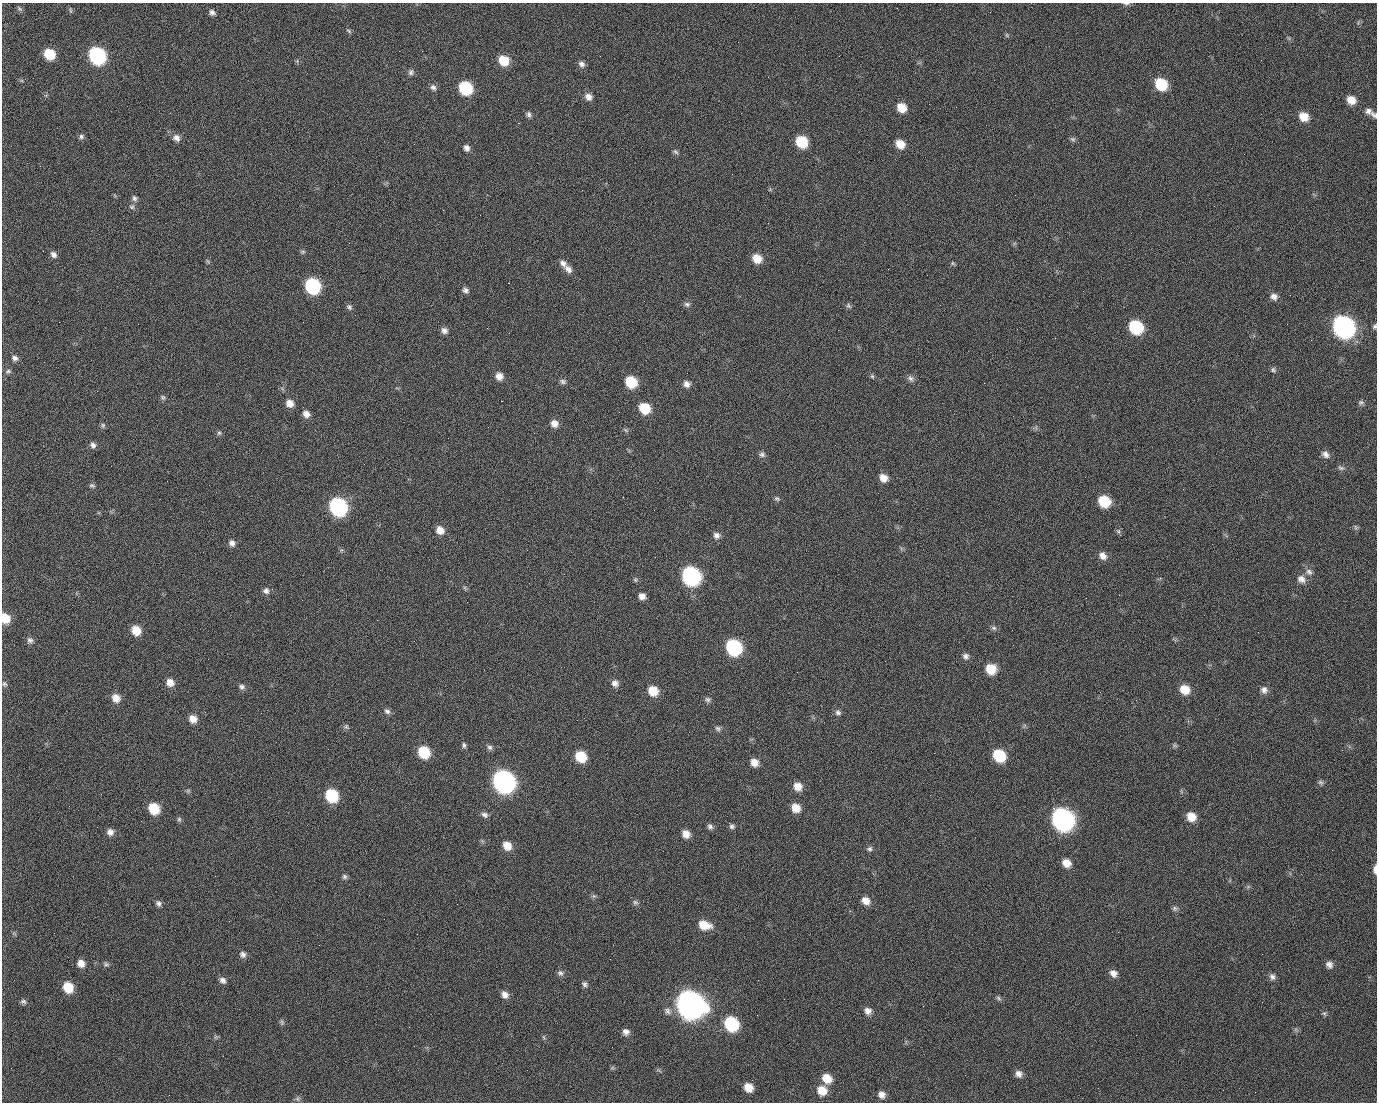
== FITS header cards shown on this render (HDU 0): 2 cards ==
NAXIS1  =                 1375 / length of data axis 1
NAXIS2  =                 1100 / length of data axis 2

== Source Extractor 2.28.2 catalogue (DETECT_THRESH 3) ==
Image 1375 x 1100 px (HDU 0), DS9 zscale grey, 1 PNG px = 1 image px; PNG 1379 x 1104 px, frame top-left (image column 1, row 1100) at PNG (2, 3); no overlay
Background 1500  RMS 32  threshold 95.3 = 3 sigma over >= 5 px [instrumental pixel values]
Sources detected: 207; all 207 listed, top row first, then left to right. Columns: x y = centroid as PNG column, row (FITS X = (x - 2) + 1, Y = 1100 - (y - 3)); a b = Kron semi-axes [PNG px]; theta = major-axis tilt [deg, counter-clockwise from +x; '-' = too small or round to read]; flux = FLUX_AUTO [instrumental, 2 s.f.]
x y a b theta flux
1126 4 9 4 -1 4.2e+03
20 9 6 5 - 3.8e+03
71 12 4 3 - 5.7e+03
212 12 8 7 - 7.3e+03
990 12 3 2 - 1.7e+03
349 31 8 4 -36 3.3e+03
1007 35 6 4 -89 2.8e+03
399 51 2 2 - 2.4e+04
49 54 9 8 - 7.0e+04
97 56 10 9 - 4.8e+05
1261 60 2 2 - 7.9e+02
504 61 9 8 - 5.6e+04
582 64 8 7 - 8.6e+03
411 72 8 6 88 5.9e+03
1161 84 10 8 -40 1.0e+05
433 87 9 7 -45 7.3e+03
465 88 9 8 - 1.7e+05
588 97 9 8 - 1.3e+04
498 99 2 2 - 1.3e+03
434 100 2 2 - 4.7e+03
1351 100 9 8 - 2.5e+04
902 108 9 8 - 3.4e+04
1368 111 9 8 - 9.9e+03
529 114 8 6 -84 6.0e+03
1374 115 10 7 -41 6.7e+03
1304 117 9 8 - 3.4e+04
518 123 2 2 - 3.7e+04
81 136 7 6 - 5.4e+03
176 138 9 8 - 1.1e+04
1073 139 7 7 - 4.7e+03
802 142 9 8 - 8.7e+04
900 144 9 8 - 3.0e+04
466 148 7 6 - 9.3e+03
675 152 8 5 -41 4.6e+03
1015 195 2 2 - 7.2e+03
134 198 8 6 -68 6.3e+03
132 207 7 5 -13 4.8e+03
303 252 7 5 7 3.6e+03
53 254 9 7 -45 8.6e+03
757 259 9 8 - 3.1e+04
563 263 11 7 -49 1.1e+04
952 263 6 4 89 2.9e+03
568 269 11 8 -40 1.3e+04
927 275 2 2 - 9.5e+02
508 283 2 2 - 5.7e+04
312 286 10 8 -50 3.0e+05
466 290 8 6 -16 7.4e+03
1083 291 2 2 - 3.6e+03
1290 295 2 2 - 2.4e+03
1274 297 9 8 - 1.1e+04
687 304 9 6 -18 6.6e+03
848 306 8 5 -42 4.6e+03
349 307 8 7 - 5.6e+03
355 315 2 2 - 1.0e+03
59 322 2 2 - 1.3e+03
1287 324 2 2 - 1.4e+03
1375 326 6 5 - 4.1e+03
1136 327 10 8 -39 1.7e+05
1343 327 11 10 - 1.4e+06
444 331 8 7 - 9.6e+03
15 358 8 7 - 8.2e+03
1273 370 8 6 -56 4.9e+03
8 371 8 6 3 5.1e+03
499 376 8 8 - 1.5e+04
872 376 6 5 - 3.3e+03
910 378 9 7 -41 7.4e+03
563 382 8 7 - 5.8e+03
631 382 9 8 - 8.8e+04
984 383 2 2 - 1.6e+04
687 384 9 8 - 1.1e+04
97 391 2 2 - 1.6e+03
163 397 8 6 -51 4.4e+03
501 401 3 2 - 5.8e+04
1361 402 8 6 42 4.8e+03
290 403 8 8 - 1.8e+04
645 408 9 8 - 6.7e+04
619 412 2 2 - 9.3e+02
306 414 8 7 - 1.4e+04
554 423 9 9 - 1.5e+04
103 425 7 5 77 4.6e+03
625 430 7 4 -87 3.4e+03
219 433 7 6 - 4.2e+03
534 433 2 2 - 1.0e+03
93 445 8 7 - 7.9e+03
762 454 8 6 -6 6.0e+03
1325 454 11 8 -44 1.1e+04
1341 468 9 6 -28 5.5e+03
883 478 9 7 -39 2.0e+04
92 485 7 6 - 4.7e+03
623 497 2 2 - 3.5e+03
777 499 8 5 -24 4.5e+03
1104 501 9 8 - 8.5e+04
338 507 10 9 - 5.4e+05
1355 527 7 4 -88 3.7e+03
440 530 9 8 - 1.9e+04
1118 531 7 6 - 4.4e+03
716 535 8 8 - 9.5e+03
232 543 8 7 - 9.6e+03
1103 556 10 8 -46 1.4e+04
655 557 2 2 - 1.1e+03
1309 572 10 7 -47 9.6e+03
691 576 11 9 -47 6.3e+05
1301 579 11 10 - 1.5e+04
635 580 6 5 - 3.2e+03
465 588 6 4 -72 3.0e+03
266 591 8 7 - 8.1e+03
642 596 7 6 - 1.2e+04
5 618 9 8 - 4.0e+04
27 619 2 2 - 2.1e+03
377 620 2 2 - 1.3e+04
994 628 8 6 -15 5.2e+03
136 630 8 8 - 3.8e+04
30 640 9 8 - 7.9e+03
734 647 10 9 - 3.0e+05
966 656 8 7 - 8.0e+03
991 669 9 9 - 4.5e+04
170 682 8 8 - 1.8e+04
615 683 9 8 - 1.1e+04
4 684 7 7 - 5.3e+03
242 687 8 7 - 6.7e+03
1185 690 10 9 - 3.7e+04
1264 690 10 9 - 1.1e+04
653 691 9 8 - 4.2e+04
116 698 9 8 - 2.0e+04
708 699 8 6 -43 5.6e+03
387 711 9 7 -28 7.2e+03
205 712 3 2 - 2.0e+03
838 712 7 7 - 6.4e+03
193 719 9 8 - 1.9e+04
346 727 7 7 - 4.6e+03
718 728 8 7 - 5.8e+03
464 745 8 5 -87 5.0e+03
1175 745 8 4 -18 3.5e+03
490 747 8 7 - 5.8e+03
424 752 9 8 - 9.2e+04
934 753 3 2 - 1.9e+03
999 755 9 8 - 1.1e+05
581 756 9 8 - 6.8e+04
754 762 8 8 - 2.0e+04
504 781 11 10 - 1.4e+06
1321 782 7 6 - 4.8e+03
798 786 9 8 - 2.3e+04
188 791 6 5 - 3.3e+03
101 794 3 2 - 2.9e+03
332 795 9 8 - 1.3e+05
930 795 2 2 - 8.5e+03
796 808 9 8 - 2.7e+04
1053 808 2 2 - 1.8e+04
154 809 9 8 - 6.8e+04
485 815 9 6 -24 7.6e+03
1191 817 10 9 - 3.0e+04
179 819 7 6 - 4.0e+03
1063 819 11 10 - 1.4e+06
710 826 8 7 - 6.3e+03
732 826 8 6 -16 5.5e+03
110 832 8 8 - 1.2e+04
686 834 8 8 - 1.9e+04
507 846 10 8 -47 2.6e+04
870 849 7 6 - 5.3e+03
1066 863 9 8 - 2.1e+04
1375 870 10 4 90 1.1e+04
215 876 2 2 - 8.8e+02
344 877 7 6 - 5.1e+03
594 896 6 6 - 4.2e+03
866 901 10 8 -39 1.8e+04
635 902 7 7 - 5.7e+03
158 903 7 6 - 6.6e+03
457 904 2 2 - 1.7e+03
1175 908 7 7 - 5.4e+03
229 921 2 2 - 1.1e+03
704 925 13 9 -14 3.9e+04
1118 932 3 2 - 3.2e+03
243 954 9 7 -40 8.4e+03
610 959 3 2 - 2.8e+03
81 963 9 8 - 1.6e+04
106 964 8 5 -18 4.6e+03
1329 965 9 8 - 1.0e+04
560 973 8 7 - 6.6e+03
1113 973 9 8 - 1.3e+04
1272 977 9 7 -63 8.4e+03
222 980 10 7 -28 8.9e+03
758 980 2 2 - 2.2e+03
585 984 8 6 -48 6.1e+03
68 987 9 8 - 5.6e+04
505 995 9 8 - 1.2e+04
998 998 8 5 -38 4.5e+03
23 1002 8 6 -14 5.5e+03
690 1004 13 11 -38 3.5e+06
667 1011 12 8 -46 1.0e+04
868 1011 9 8 - 1.2e+04
1324 1013 7 6 - 4.4e+03
757 1015 2 2 - 1.6e+03
282 1022 7 5 -71 4.3e+03
731 1024 10 9 - 1.8e+05
409 1027 2 2 - 9.5e+02
626 1032 8 8 - 1.0e+04
1136 1035 2 2 - 8.8e+02
544 1037 7 4 -88 3.0e+03
612 1068 6 4 19 3.2e+03
1019 1074 9 8 - 1.2e+04
827 1078 10 9 - 3.4e+04
748 1087 8 7 - 2.7e+04
822 1090 10 10 - 3.4e+04
1255 1092 2 2 - 8.2e+02
169 1095 2 2 - 5.8e+03
882 1095 9 8 - 1.3e+04
297 1099 6 6 - 4.3e+03
At the frame edge (FLAGS 8, measured only in part): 5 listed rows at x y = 1126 4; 1374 115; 1375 326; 5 618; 1375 870